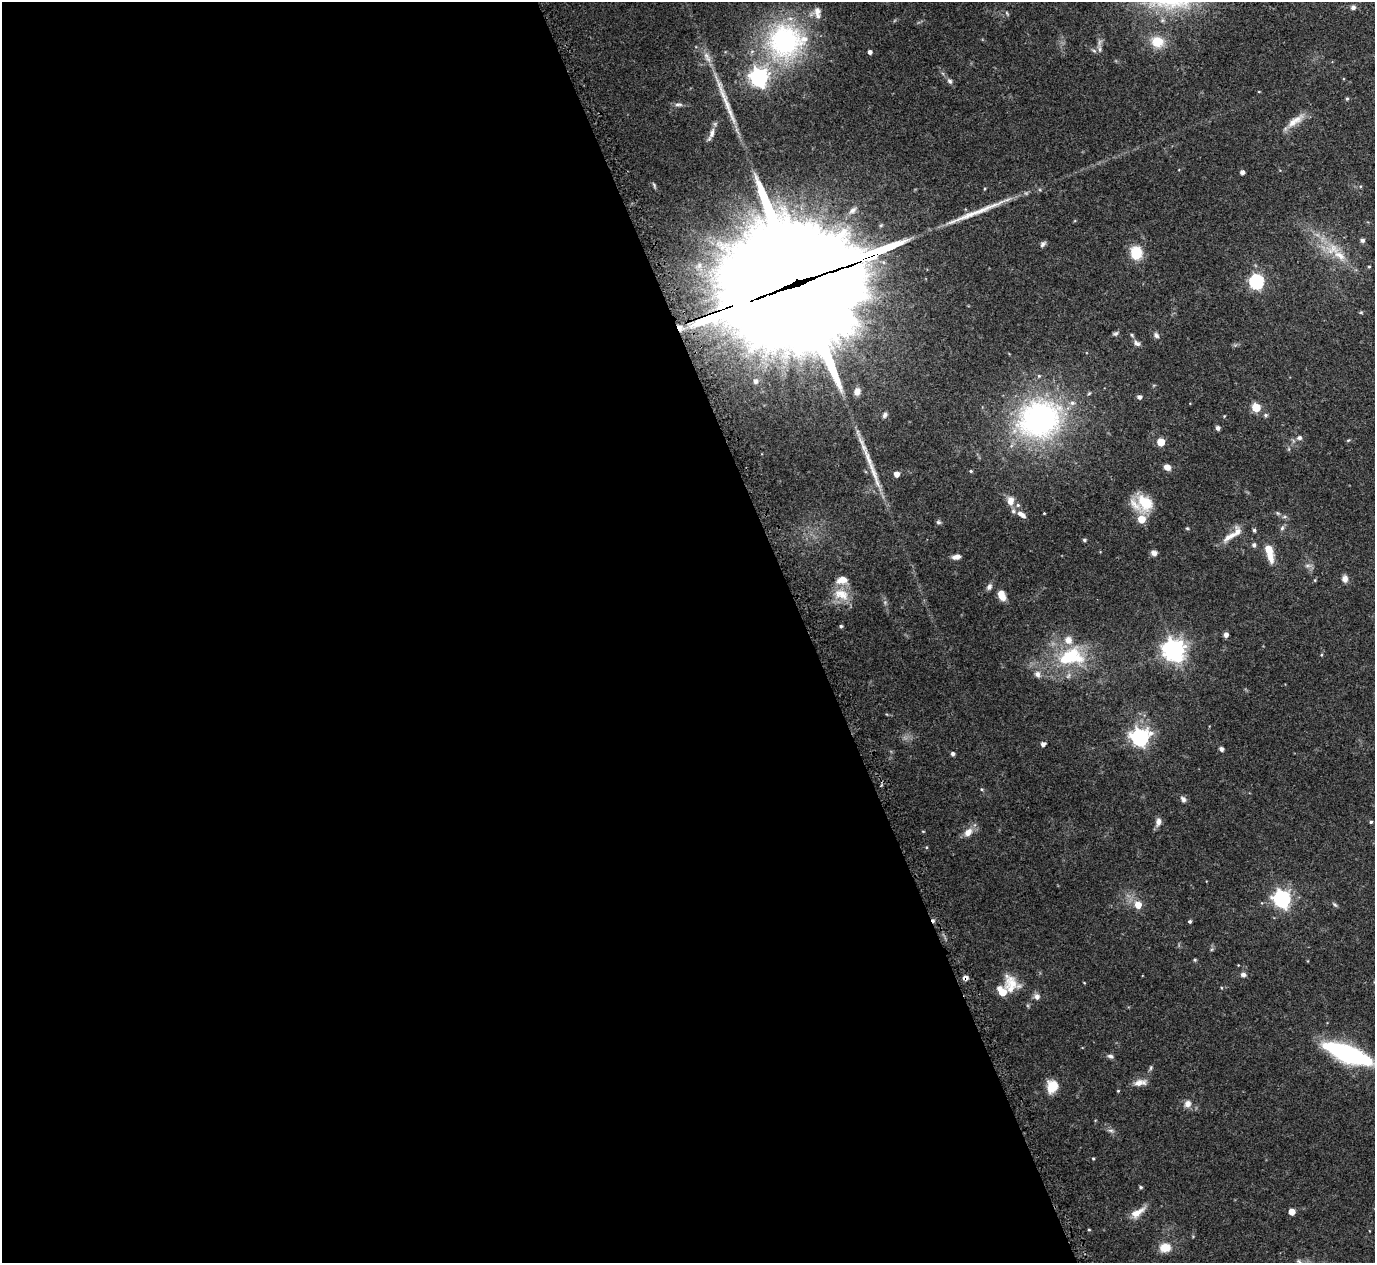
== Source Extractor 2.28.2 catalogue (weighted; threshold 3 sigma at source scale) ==
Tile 9 of 4 x 4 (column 1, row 3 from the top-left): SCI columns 51-1423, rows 1449-2709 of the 5575 x 5551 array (HDU 1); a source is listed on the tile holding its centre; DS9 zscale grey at full resolution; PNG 1377 x 1265 px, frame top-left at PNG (2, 2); no overlay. Shown black and unused: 59% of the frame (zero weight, under 3 of 5 exposures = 4% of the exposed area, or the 3 px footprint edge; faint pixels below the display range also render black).
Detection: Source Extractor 2.28.2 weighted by HDU 2 'WHT'; one run over the whole footprint, this tile lists its part. Background 0.0876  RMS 0.0034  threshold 0.0154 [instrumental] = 3 sigma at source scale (4.5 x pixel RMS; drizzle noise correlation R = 1.50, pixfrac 1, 0.05/0.05 arcsec/px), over >= 5 px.
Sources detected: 122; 3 inside a brighter object's white glare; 2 cosmic-ray / hot-pixel residue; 3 long thin detections or spike segments (spike, bleed or trail) — not listed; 10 inside a brighter listed object's ellipse — not listed separately; the other 104 listed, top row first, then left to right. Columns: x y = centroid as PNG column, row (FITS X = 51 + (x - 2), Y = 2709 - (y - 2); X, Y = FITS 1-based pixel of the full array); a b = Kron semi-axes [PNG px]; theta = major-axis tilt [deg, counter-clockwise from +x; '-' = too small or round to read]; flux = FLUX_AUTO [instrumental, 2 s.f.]
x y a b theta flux
1353 7 7 6 - 0.97
1007 13 7 3 -53 0.41
785 41 49 48 - 55
1157 42 14 13 - 6.6
1100 49 9 4 90 0.91
1094 51 6 4 -20 0.52
870 52 4 4 - 1.1
759 77 7 7 - 140
950 81 8 6 -52 0.89
1347 99 5 4 - 0.45
678 104 12 5 -1 1.1
1295 121 29 9 36 4.1
712 133 17 6 75 1.9
1242 172 4 4 - 1.3
853 210 11 6 37 1.5
1362 240 6 5 - 0.85
1043 244 8 6 50 0.84
1136 253 13 11 -84 9
1340 255 21 10 -36 6
1369 267 4 3 - 0.36
797 278 79 11 19 8500
1256 282 6 6 - 63
1361 312 6 4 0 0.39
1115 334 7 5 20 0.66
1156 335 8 6 -44 1
1137 343 9 6 -33 1.1
755 381 6 5 - 1.1
857 391 9 8 - 2.1
1139 397 5 5 - 1
1256 407 5 5 - 11
885 415 7 5 58 0.9
1266 415 6 6 - 0.7
1224 416 4 3 - 0.25
1039 419 55 47 20 73
1218 428 5 4 - 1.1
1299 438 6 5 - 1
1348 440 6 3 19 0.34
1161 442 5 5 - 8.4
1167 467 7 5 -26 2.2
971 471 5 4 - 0.37
896 474 5 5 - 2.4
1010 501 12 9 88 2.6
1145 503 23 17 -55 10
1044 513 3 2 - 0.25
1277 513 6 4 -70 0.44
1021 514 14 6 -34 2
938 522 7 5 -15 0.59
1187 528 5 4 - 0.36
1282 528 6 6 - 0.71
1254 530 5 4 - 0.54
1230 537 24 7 32 3.4
1084 540 4 3 - 0.54
1254 545 6 5 - 0.87
1269 552 20 7 -75 6.8
1154 553 7 6 - 1.4
956 557 9 5 7 1.7
1308 566 9 4 8 0.82
1345 579 8 7 - 1.7
842 580 15 9 13 3.3
1315 580 6 3 72 0.34
989 586 9 6 61 1.1
841 594 23 14 -23 5.9
1002 595 10 7 -68 3.8
841 626 4 4 - 0.52
1226 635 5 5 - 1.3
1174 650 8 8 - 210
1321 655 4 4 - 0.33
1071 657 39 24 11 23
1037 674 8 7 - 1.5
1140 737 7 7 - 110
1043 744 5 4 - 1.2
1221 749 4 4 - 1.1
953 754 4 4 - 0.82
981 789 5 3 - 0.34
1183 799 8 6 -60 1.1
1158 822 10 7 75 1.7
1371 822 4 3 - 0.49
968 832 13 9 50 2.9
1282 899 7 7 - 110
1138 905 6 6 - 3.9
1335 905 8 4 -44 0.56
1190 921 4 4 - 0.59
1195 960 5 4 - 0.37
1243 975 7 6 - 0.93
965 978 6 5 - 1.4
1084 983 4 2 - 0.23
1011 984 23 18 -68 6.5
1002 992 7 5 -52 7.2
1037 997 8 7 - 1.4
1348 1054 48 14 -21 45
1110 1056 7 5 -17 0.87
1151 1068 8 4 81 0.54
1140 1083 16 8 9 2.6
1052 1086 13 11 76 5.8
1118 1091 4 3 - 0.29
1188 1104 9 8 - 1.9
1111 1130 8 4 -9 0.75
1093 1158 3 3 - 0.31
1141 1187 5 3 - 0.48
1137 1212 22 8 33 3.7
1292 1212 5 5 - 4
1089 1230 4 3 - 0.31
1165 1247 14 11 4 4.5
1299 1262 18 8 -45 2.2
Overlapping masked pixels (flux is a lower limit): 2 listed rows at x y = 797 278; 965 978
Isophote crosses this tile's border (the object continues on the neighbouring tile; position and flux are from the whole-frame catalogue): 1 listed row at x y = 1299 1262